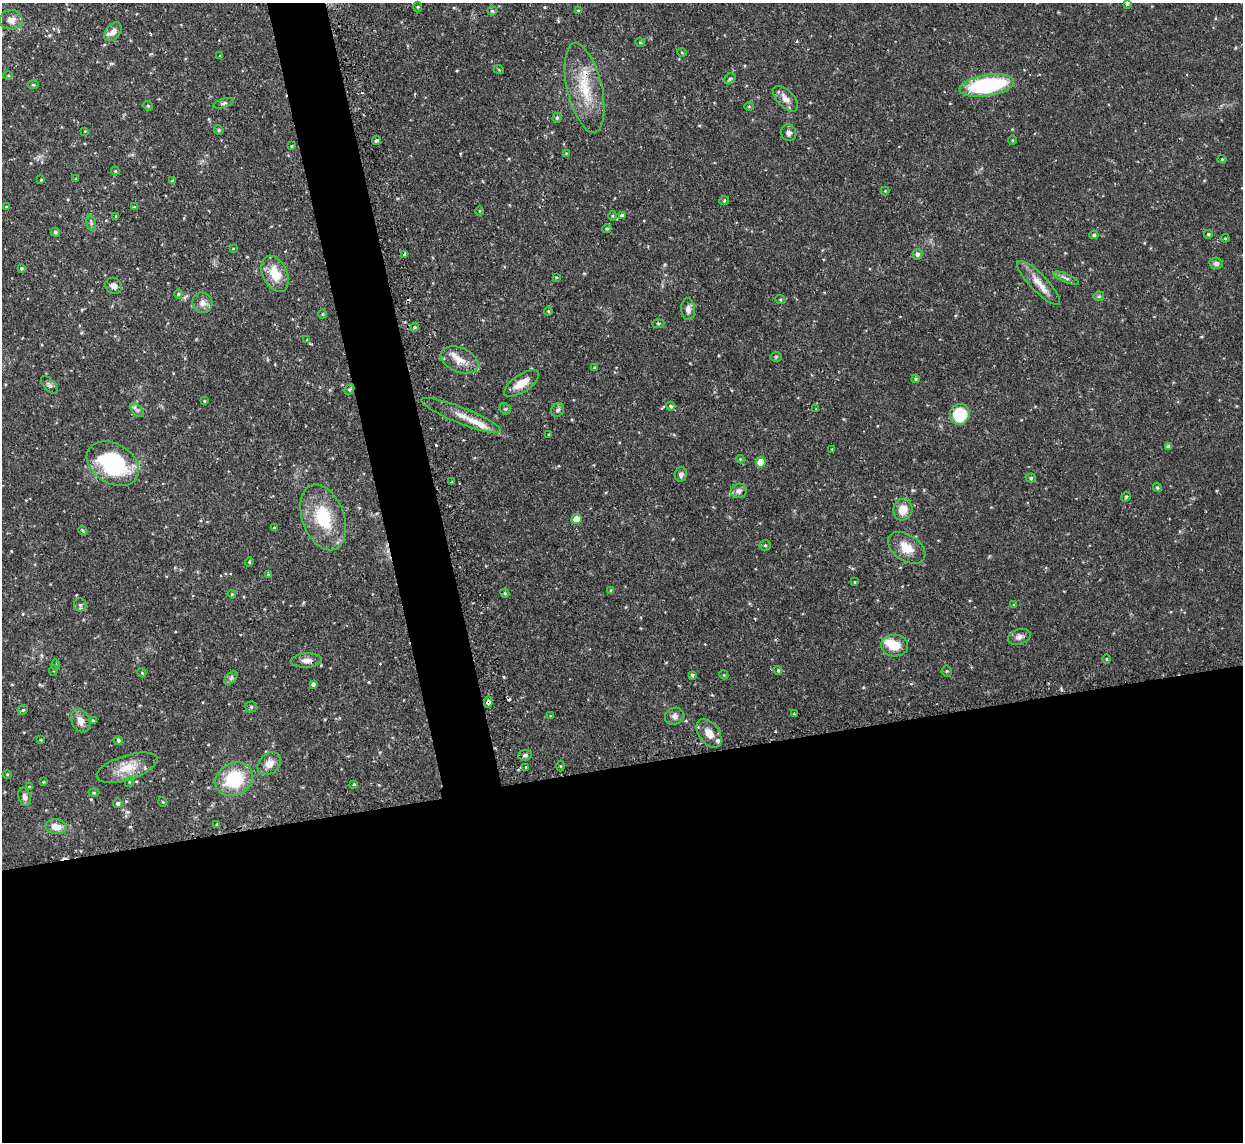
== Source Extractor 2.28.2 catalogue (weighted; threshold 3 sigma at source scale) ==
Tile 15 of 4 x 4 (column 3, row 4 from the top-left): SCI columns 2487-3727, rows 143-1282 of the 5000 x 4970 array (HDU 1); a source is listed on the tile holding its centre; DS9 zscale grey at full resolution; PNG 1245 x 1144 px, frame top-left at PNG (2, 3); each listed source drawn as its Kron ellipse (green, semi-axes under 4 px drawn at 4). Shown black and unused: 36% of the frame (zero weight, under 2 of 3 exposures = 2% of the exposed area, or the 3 px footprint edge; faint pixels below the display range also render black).
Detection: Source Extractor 2.28.2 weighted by HDU 2 'WHT'; one run over the whole footprint, this tile lists its part. Background 0.0761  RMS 0.0042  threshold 0.019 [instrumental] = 3 sigma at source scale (4.5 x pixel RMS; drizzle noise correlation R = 1.50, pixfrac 1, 0.05/0.05 arcsec/px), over >= 5 px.
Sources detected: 161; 4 cosmic-ray / hot-pixel residue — neither listed nor drawn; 8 inside a brighter listed object's ellipse — not listed separately; the other 149 listed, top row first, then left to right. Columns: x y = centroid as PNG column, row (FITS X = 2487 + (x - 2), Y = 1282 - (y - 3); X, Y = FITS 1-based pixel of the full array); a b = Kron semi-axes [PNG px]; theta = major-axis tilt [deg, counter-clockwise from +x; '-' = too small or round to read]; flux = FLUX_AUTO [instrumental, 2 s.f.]
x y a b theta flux
1127 4 4 4 - 0.57
418 7 5 3 - 0.42
578 10 4 3 - 0.42
492 11 5 4 - 0.69
11 20 11 10 - 2.9
113 32 11 7 51 2.2
640 42 5 3 - 0.37
682 52 5 3 - 0.38
220 56 4 3 - 0.34
499 70 5 3 - 0.36
8 76 5 3 - 0.48
730 79 6 5 - 0.69
33 85 6 4 0 0.5
987 85 27 10 10 41
584 88 46 17 -77 18
786 99 16 8 -46 3.3
224 103 10 4 18 0.98
148 106 5 4 - 0.57
749 106 5 3 - 0.37
557 118 5 4 - 0.67
219 130 5 4 - 0.58
85 131 3 3 - 0.29
789 133 8 7 - 1.4
376 140 4 4 - 0.78
1012 140 4 3 - 0.34
292 146 4 3 - 0.52
566 153 4 3 - 0.33
1222 159 4 4 - 0.49
115 171 4 4 - 0.38
76 179 3 3 - 0.39
41 180 3 2 - 0.41
172 181 4 3 - 0.69
885 191 4 4 - 0.37
724 201 5 3 - 0.45
134 206 3 3 - 0.48
6 207 3 2 - 0.3
479 211 4 3 - 0.38
622 215 4 3 - 2.3
116 216 3 3 - 0.4
612 216 5 3 - 0.42
91 223 8 4 -76 0.88
607 229 4 4 - 0.66
55 232 4 4 - 0.89
1208 234 4 4 - 0.75
1094 235 4 4 - 0.68
1225 238 4 4 - 0.4
233 249 4 2 - 0.41
405 254 4 3 - 1.7
917 254 5 5 - 1.1
1216 263 7 5 -12 1.3
21 268 4 3 - 0.5
275 274 19 12 -64 9.3
556 277 4 3 - 0.37
1066 278 14 4 -22 1.4
1039 283 29 8 -46 5.6
114 286 9 7 -41 2.1
178 294 4 4 - 0.47
1099 296 5 5 - 0.58
780 299 5 3 - 0.44
202 303 10 10 - 2.7
688 309 11 7 -84 2.1
548 311 4 4 - 0.49
322 314 5 3 - 0.33
658 324 6 4 5 0.58
415 327 4 4 - 0.55
307 340 4 4 - 0.34
776 357 5 5 - 0.51
459 360 20 12 -23 5.4
595 368 4 4 - 0.66
916 379 4 3 - 0.57
521 383 20 8 34 6
49 385 11 5 -48 1.2
349 389 5 4 - 0.67
204 401 4 3 - 0.44
671 406 4 4 - 0.87
505 409 6 5 - 0.61
816 409 3 3 - 0.41
137 410 8 5 -44 1.1
557 410 7 6 - 1.2
960 414 10 10 - 18
461 415 43 8 -22 6.2
549 435 3 2 - 0.46
1169 446 4 4 - 1.1
832 449 4 3 - 0.34
740 459 4 4 - 0.4
761 462 5 5 - 6.1
113 464 28 20 -31 39
681 474 7 6 - 1.3
1031 478 5 4 - 0.67
452 482 3 3 - 0.64
1157 488 4 4 - 0.65
739 491 8 7 - 1.9
1126 497 5 4 - 0.57
903 510 11 9 70 5.8
323 517 34 21 -70 21
576 519 5 5 - 4.8
274 528 4 3 - 0.45
83 531 5 3 - 0.46
765 545 5 5 - 0.58
907 548 21 13 -34 7.5
249 562 4 4 - 0.45
268 574 4 4 - 0.4
855 582 4 3 - 0.44
611 590 4 3 - 0.46
505 593 5 4 - 0.51
232 594 4 4 - 0.47
80 605 6 6 - 1.1
1014 605 3 3 - 0.52
1019 637 11 7 18 2
895 645 13 11 -4 7.2
1107 659 4 3 - 0.35
306 661 15 7 3 2.8
55 665 6 4 -89 0.6
54 670 5 3 - 0.46
778 670 4 3 - 0.59
947 671 5 5 - 0.57
142 673 5 3 - 0.41
692 675 4 3 - 0.83
724 675 4 3 - 0.35
231 678 8 5 45 0.97
313 684 4 4 - 0.99
488 702 5 3 - 3.2
251 707 5 5 - 0.75
23 710 5 4 - 0.58
794 714 3 2 - 0.4
550 716 4 3 - 0.37
675 716 10 8 16 1.9
81 721 12 9 -65 3.2
93 721 4 4 - 0.52
709 733 16 10 -53 4.6
41 740 4 3 - 0.35
118 740 4 4 - 0.95
525 755 7 5 7 0.96
269 764 13 10 43 3.8
560 766 5 3 - 0.36
526 767 2 2 - 0.44
127 768 31 12 18 8.7
7 774 4 3 - 0.34
234 779 20 16 27 22
43 782 4 3 - 0.36
129 782 5 3 - 0.43
354 784 4 4 - 0.54
29 787 4 4 - 0.44
94 793 5 3 - 0.42
25 797 9 6 -71 1.7
163 802 5 3 - 0.37
118 803 5 4 - 0.99
217 825 4 3 - 0.52
56 827 11 7 -8 4.7
Overlapping masked pixels (flux is a lower limit): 2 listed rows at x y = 584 88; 488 702